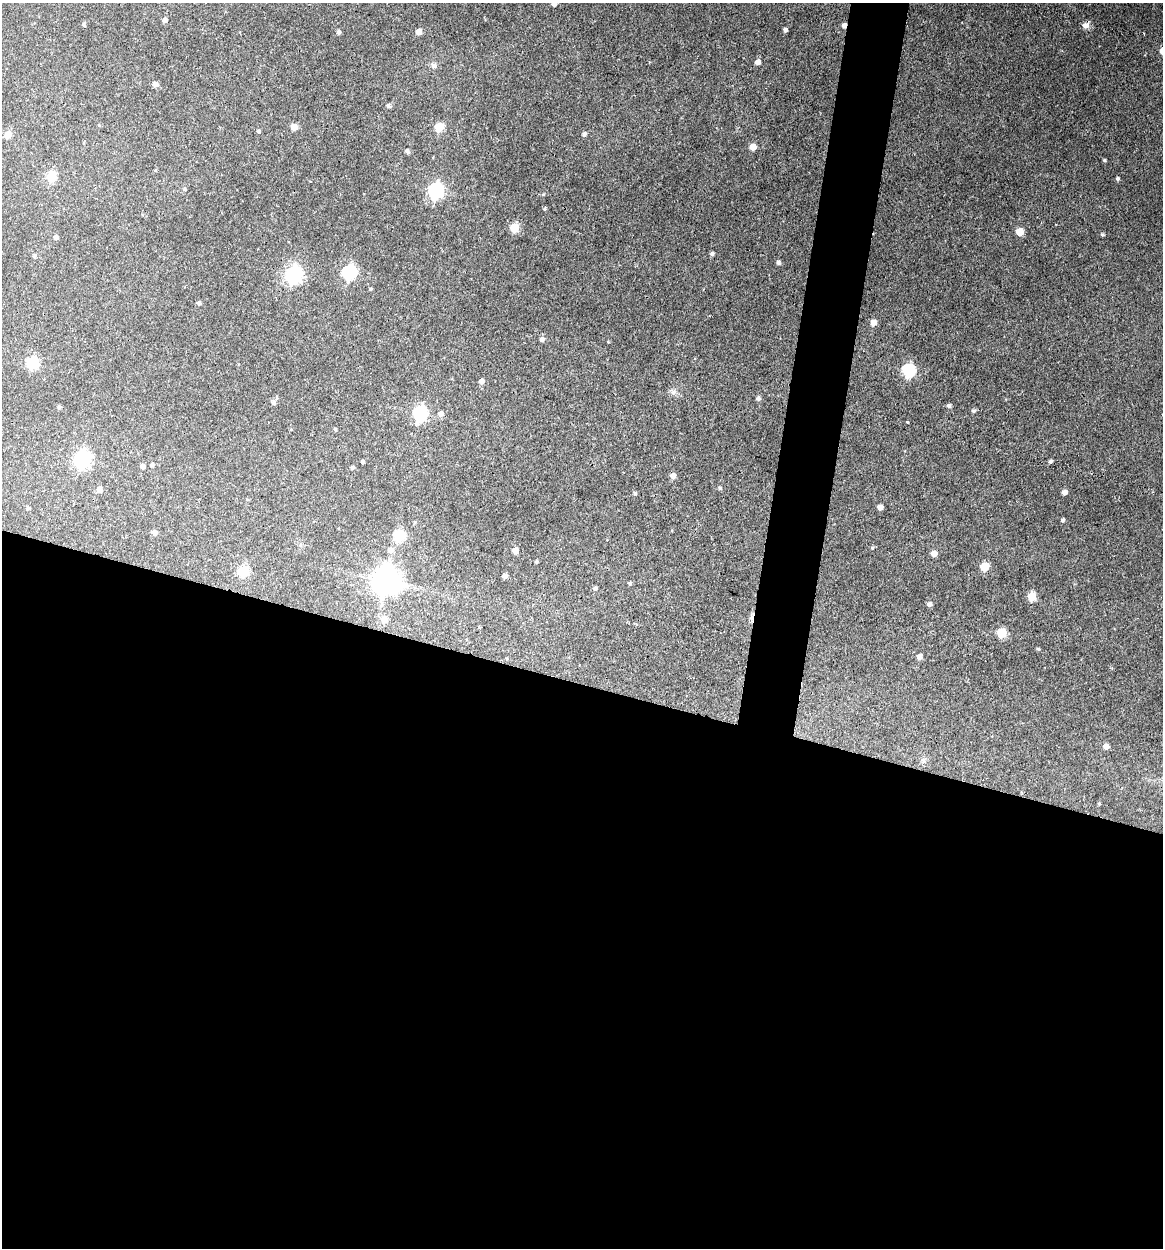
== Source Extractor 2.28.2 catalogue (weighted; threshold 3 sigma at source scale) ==
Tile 14 of 4 x 4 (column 2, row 4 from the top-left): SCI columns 1403-2563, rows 2-1247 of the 5007 x 4987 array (HDU 1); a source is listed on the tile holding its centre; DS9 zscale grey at full resolution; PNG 1165 x 1250 px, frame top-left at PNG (2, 3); no overlay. Shown black and unused: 48% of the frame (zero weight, under 3 of 4 exposures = <1% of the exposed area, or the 3 px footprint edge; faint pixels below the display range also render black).
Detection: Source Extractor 2.28.2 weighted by HDU 2 'WHT'; one run over the whole footprint, this tile lists its part. Background 0.118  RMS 0.0043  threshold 0.0193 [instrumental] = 3 sigma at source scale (4.5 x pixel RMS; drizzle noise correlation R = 1.50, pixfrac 1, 0.05/0.05 arcsec/px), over >= 5 px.
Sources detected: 90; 1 cosmic-ray / hot-pixel residue — not listed; the other 89 listed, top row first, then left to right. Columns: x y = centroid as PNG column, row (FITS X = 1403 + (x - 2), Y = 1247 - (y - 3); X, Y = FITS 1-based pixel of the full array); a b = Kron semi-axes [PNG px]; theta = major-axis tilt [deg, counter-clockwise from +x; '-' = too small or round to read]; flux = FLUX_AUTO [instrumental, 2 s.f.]
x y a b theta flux
554 3 4 4 - 2.6
165 20 5 4 - 1.7
84 24 5 5 - 0.69
844 25 5 4 - 1.9
1086 25 10 7 -1 2.1
785 30 4 4 - 1.1
339 32 5 4 - 1
419 32 5 4 - 3.5
758 62 6 5 - 2.2
433 65 7 6 - 1.5
155 84 5 5 - 2.4
388 106 5 5 - 1
294 127 5 5 - 4.9
439 127 6 5 - 16
258 131 5 5 - 0.59
584 134 5 4 - 1.2
8 135 6 5 - 5.6
753 147 6 5 - 4.5
407 151 5 4 - 1.1
1104 160 4 3 - 0.52
51 177 6 5 - 20
1117 178 4 4 - 0.75
185 189 5 4 - 0.54
436 191 7 6 - 100
543 194 5 4 - 0.48
545 209 5 4 - 0.53
514 228 5 5 - 15
1020 232 5 5 - 8.9
1102 235 4 4 - 0.69
56 237 5 4 - 1.6
712 254 4 4 - 1.1
34 256 5 4 - 0.86
778 263 5 5 - 1.1
349 272 7 6 - 72
293 275 7 7 - 120
370 289 4 3 - 0.53
199 303 5 5 - 0.88
873 323 6 5 - 4.1
542 340 6 5 - 1.5
32 363 6 6 - 38
909 371 7 6 - 57
482 381 5 5 - 2
674 392 8 7 - 1.5
758 398 5 5 - 1.1
274 402 8 5 -78 1
949 406 6 5 - 1
59 407 5 4 - 0.79
974 411 6 4 -2 0.88
420 413 7 6 - 76
441 414 6 6 - 1.9
907 422 3 3 - 0.37
335 429 4 3 - 0.48
82 460 7 7 - 120
1050 461 4 4 - 0.9
362 462 4 3 - 0.79
152 465 4 4 - 0.84
143 466 5 5 - 1.5
352 468 4 4 - 0.95
673 476 5 5 - 2.6
720 488 5 4 - 0.65
99 490 5 5 - 2.5
1065 492 5 4 - 2.4
635 493 5 4 - 0.72
880 507 5 4 - 2.9
28 508 5 4 - 0.72
1063 520 4 4 - 0.88
415 522 5 4 - 0.49
154 533 5 5 - 1.8
399 536 6 6 - 27
872 548 5 5 - 0.53
391 550 7 7 - 1.7
515 551 5 5 - 4
934 554 5 5 - 3.2
536 562 4 3 - 0.57
985 567 5 5 - 13
243 571 6 6 - 25
505 576 5 4 - 1.5
386 581 9 9 - 530
630 583 4 4 - 0.72
595 589 5 5 - 1
1032 597 6 5 - 15
929 604 5 5 - 1.4
384 619 7 6 - 3.9
1002 633 6 5 - 16
1038 649 5 4 - 0.57
920 657 5 5 - 2.3
1106 746 5 5 - 2.2
923 761 7 6 - 1
1099 804 5 3 - 0.39
Overlapping masked pixels (flux is a lower limit): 1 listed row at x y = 844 25
Isophote crosses this tile's border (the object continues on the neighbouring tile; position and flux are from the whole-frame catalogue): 1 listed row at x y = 554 3